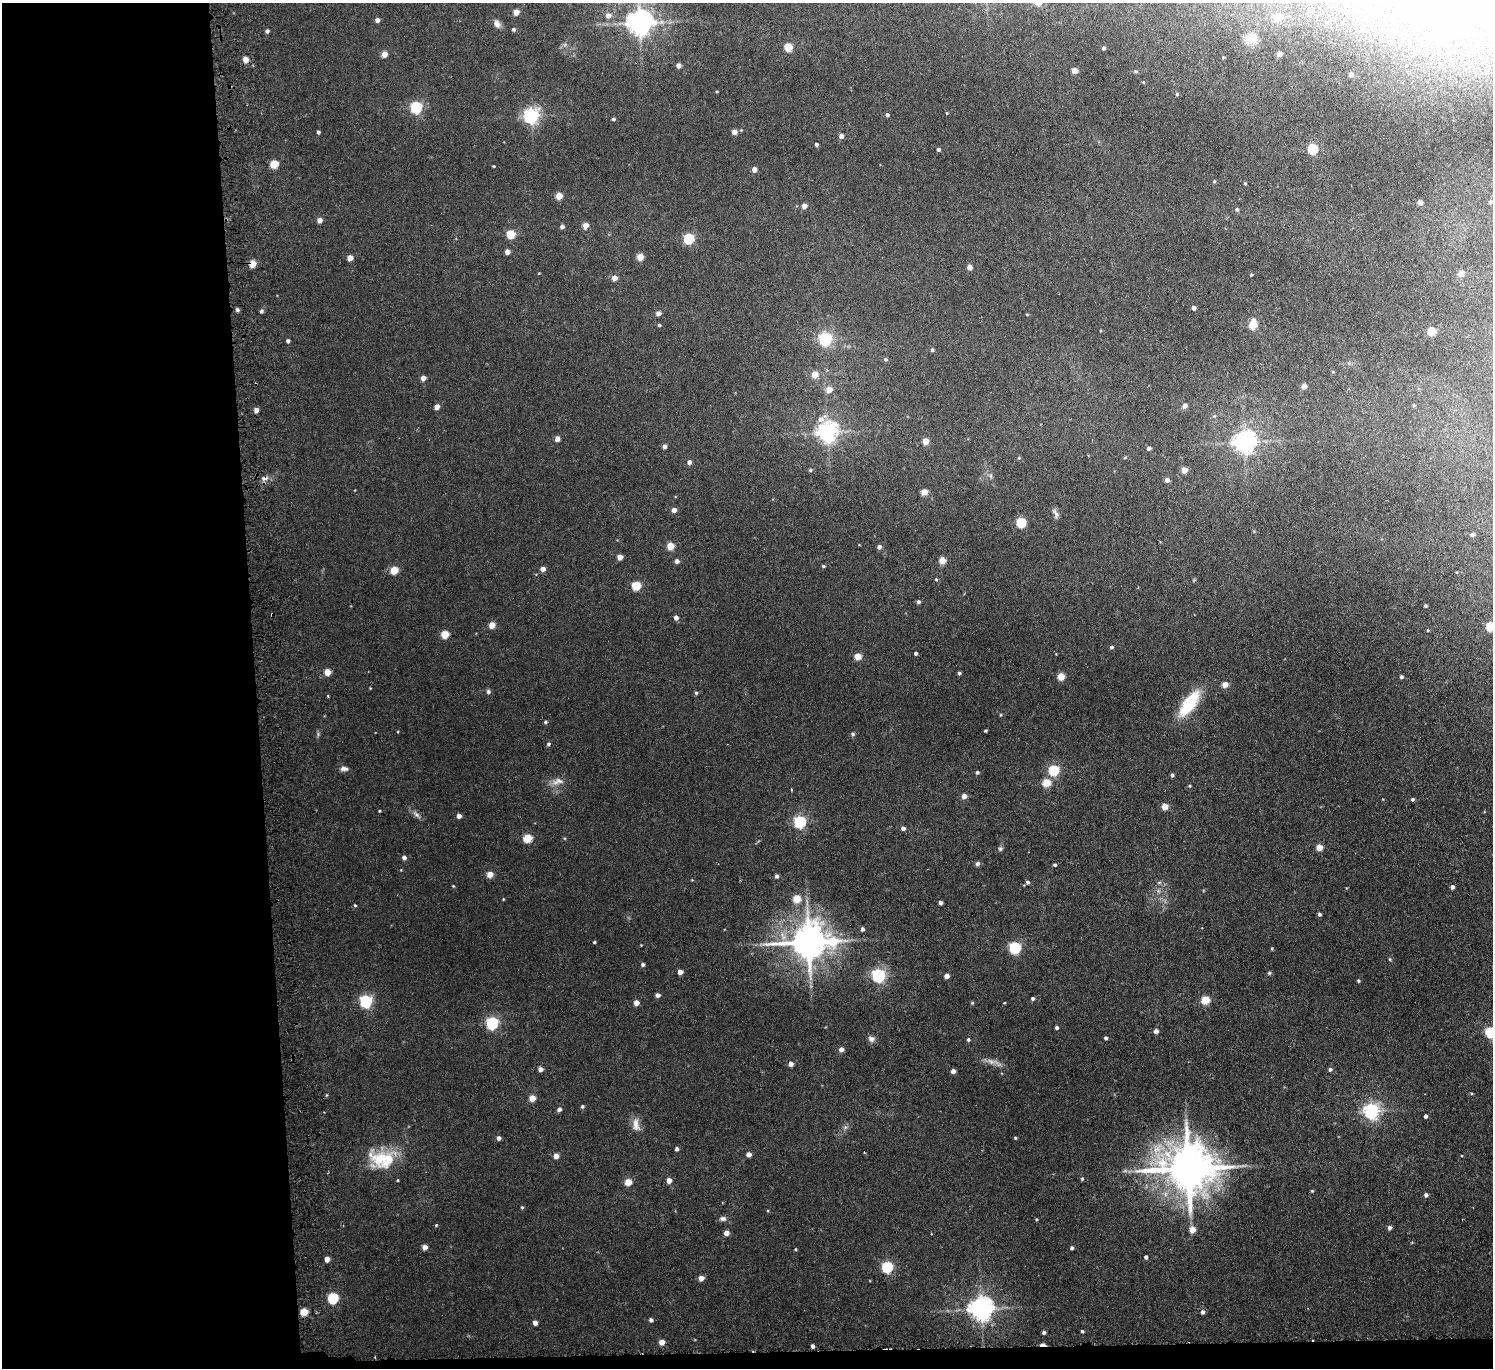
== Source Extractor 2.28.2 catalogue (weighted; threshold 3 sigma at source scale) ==
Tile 7 of 3 x 3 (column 1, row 3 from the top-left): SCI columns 52-1542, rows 125-1490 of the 4545 x 4424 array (HDU 1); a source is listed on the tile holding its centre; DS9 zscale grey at full resolution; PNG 1495 x 1370 px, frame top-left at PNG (2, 3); no overlay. Shown black and unused: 18% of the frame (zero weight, under 3 of 6 exposures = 2% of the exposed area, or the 3 px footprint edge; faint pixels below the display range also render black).
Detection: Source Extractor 2.28.2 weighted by HDU 2 'WHT'; one run over the whole footprint, this tile lists its part. Background -0.0823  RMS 0.0079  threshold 0.0324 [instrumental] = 3 sigma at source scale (4.09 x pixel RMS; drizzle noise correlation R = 1.36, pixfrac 0.8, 0.05/0.05 arcsec/px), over >= 5 px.
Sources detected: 241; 2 inside a brighter object's white glare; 2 cosmic-ray / hot-pixel residue — not listed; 2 inside a brighter listed object's ellipse — not listed separately; the other 235 listed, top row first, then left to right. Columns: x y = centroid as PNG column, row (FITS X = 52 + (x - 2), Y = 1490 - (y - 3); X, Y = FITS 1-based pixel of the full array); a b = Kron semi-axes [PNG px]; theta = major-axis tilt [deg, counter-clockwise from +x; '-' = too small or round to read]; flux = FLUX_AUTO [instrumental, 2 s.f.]
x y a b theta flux
516 12 4 4 - 8.5
608 16 6 6 - 4
1277 17 5 5 - 17
377 20 4 4 - 3.7
639 23 8 7 - 760
497 24 10 7 -59 3.6
514 29 5 4 - 1.3
267 31 4 4 - 1.8
1250 39 13 10 24 12
788 47 5 5 - 23
1103 48 4 3 - 1.6
384 54 4 4 - 9.3
1279 54 4 4 - 7.3
1223 57 3 3 - 0.64
245 59 4 4 - 8.6
678 65 4 4 - 3.7
1074 71 4 4 - 9.4
1351 75 4 4 - 4
1143 82 4 3 - 0.54
1177 94 4 4 - 1
416 107 5 5 - 100
947 113 3 3 - 0.61
887 115 4 4 - 1.9
531 116 6 6 - 240
613 119 4 3 - 1.4
318 132 3 3 - 1.4
734 132 4 4 - 6.3
841 136 4 4 - 4.5
816 144 3 3 - 2
938 149 4 4 - 1.8
1313 149 5 5 - 50
274 164 5 5 - 24
493 166 3 3 - 0.71
754 169 4 4 - 5.6
1214 181 4 3 - 0.78
1245 183 4 3 - 0.91
559 196 4 4 - 15
1420 202 4 4 - 5.7
1490 202 5 4 - 1.5
804 206 4 4 - 4.8
1237 209 5 5 - 1.3
320 220 4 4 - 4.6
586 225 4 4 - 8.4
562 227 4 4 - 2.8
511 234 5 5 - 28
689 239 5 5 - 60
507 252 4 4 - 4.7
640 257 5 4 - 15
350 258 4 4 - 6.6
252 264 5 4 - 17
969 267 4 4 - 5.5
539 273 3 3 - 0.49
1461 273 4 4 - 9.5
1251 274 3 3 - 0.88
614 278 4 4 - 6.8
1194 308 4 4 - 3
237 310 4 4 - 1.9
261 311 4 4 - 1.5
658 313 4 4 - 3.6
1027 314 4 3 - 0.64
659 325 4 3 - 1.1
1253 325 6 5 - 29
1431 331 5 5 - 27
825 339 6 6 - 90
288 341 4 3 - 2
932 350 5 4 - 1.1
885 359 5 5 - 1.3
814 375 5 4 - 11
423 378 4 4 - 6
1304 386 4 4 - 6.3
829 389 5 5 - 9.6
1414 405 4 3 - 0.77
1185 406 5 4 - 3.8
437 407 4 4 - 5.4
256 410 4 4 - 4.7
1214 416 5 4 - 0.95
821 419 8 7 - 3.7
827 432 7 7 - 450
557 439 4 4 - 5.5
926 441 4 4 - 11
1244 442 8 7 - 510
665 446 4 4 - 3
1149 448 4 4 - 2.2
1019 458 4 4 - 0.81
689 462 4 4 - 2.9
810 470 5 5 - 1.2
1184 470 4 4 - 9.9
991 476 6 4 -71 1.2
1167 480 4 4 - 3.9
924 492 4 4 - 11
674 510 4 4 - 4.7
1055 513 14 6 -67 2.8
1021 522 5 5 - 49
1472 534 4 4 - 2.3
670 546 5 4 - 17
879 547 4 4 - 2.9
620 557 4 4 - 6.8
942 560 5 4 - 14
677 561 4 4 - 2.7
823 566 4 3 - 0.95
543 569 4 4 - 5
394 570 5 4 - 22
936 579 4 3 - 1.3
636 586 5 5 - 32
918 602 4 4 - 1.5
1425 606 3 3 - 1.2
272 614 4 3 - 0.72
676 618 4 4 - 3.5
492 625 4 4 - 11
1490 626 5 5 - 32
1428 630 4 2 - 0.49
445 634 5 5 - 22
1111 647 4 4 - 1.3
916 653 3 3 - 1.4
858 656 5 4 - 15
327 672 4 4 - 14
959 673 4 3 - 1.3
1061 676 5 4 - 19
1401 677 4 3 - 1.5
1225 684 4 4 - 8.7
488 691 6 6 - 1.5
696 693 5 4 - 1
1189 703 25 10 53 44
1001 715 5 3 - 0.69
545 722 4 4 - 1.2
986 731 3 3 - 0.9
398 732 3 3 - 0.6
853 734 6 4 -15 1.2
548 744 5 5 - 1.4
344 769 10 6 -2 2.6
1054 770 5 5 - 62
977 772 5 4 - 1.3
1172 775 4 3 - 1.6
558 781 16 8 17 5.3
1046 783 5 5 - 22
1190 786 4 4 - 0.78
964 796 4 4 - 5.7
1412 799 4 4 - 1.5
1165 807 4 4 - 11
380 811 3 3 - 0.64
416 814 12 6 -41 2.9
459 816 4 4 - 4.1
800 822 5 5 - 110
903 828 4 4 - 2.3
528 838 5 5 - 31
1319 847 4 4 - 10
1000 849 6 5 - 1.4
404 857 5 4 - 2.7
977 864 5 5 - 2
1055 865 4 3 - 1.2
490 874 4 4 - 11
777 876 4 4 - 2
1027 882 5 5 - 1.6
1159 883 6 4 19 1
453 886 4 4 - 0.59
1452 887 4 4 - 2.7
503 899 3 3 - 0.58
797 899 5 5 - 20
940 903 4 4 - 2.6
355 905 4 3 - 1.2
1319 914 4 4 - 1.6
862 929 5 4 - 1.8
594 942 3 3 - 0.78
809 942 13 10 6 2000
1015 948 5 5 - 96
1272 948 5 3 - 0.71
1390 959 5 3 - 0.76
643 964 4 4 - 1.8
680 972 4 4 - 5.2
1269 973 4 4 - 1.1
878 975 6 6 - 160
946 976 4 4 - 4.7
1358 981 4 4 - 1.1
658 995 4 4 - 3.4
1033 998 4 4 - 1.6
1205 1000 5 5 - 27
366 1001 6 5 - 120
636 1003 4 4 - 5.8
972 1003 4 4 - 0.81
1004 1003 4 2 - 0.5
492 1023 6 5 - 110
1057 1027 4 4 - 1.7
1156 1031 4 4 - 3.3
1490 1032 5 5 - 60
1105 1038 4 3 - 1.6
871 1039 9 8 - 2.9
968 1040 5 4 - 1.1
841 1049 4 4 - 4.3
991 1062 11 6 -33 3.6
791 1064 4 4 - 4.8
540 1069 4 4 - 3.8
1330 1069 4 4 - 1.9
953 1071 4 4 - 3.7
532 1098 4 4 - 11
582 1106 4 4 - 1.2
559 1109 5 4 - 2.6
1371 1111 6 6 - 240
1425 1116 4 3 - 1.9
636 1124 18 8 -87 5.7
499 1138 4 4 - 2.5
1015 1138 3 3 - 0.87
676 1149 4 4 - 2
865 1153 3 2 - 0.6
748 1154 4 4 - 5.4
556 1156 4 4 - 6.3
380 1159 32 26 -7 29
1188 1168 14 13 - 3600
1082 1179 5 4 - 0.91
669 1180 4 4 - 5.9
628 1182 5 4 - 15
1312 1191 4 4 - 0.78
1426 1195 4 4 - 2.3
522 1207 4 3 - 0.85
723 1219 8 5 -6 2.4
436 1225 4 4 - 0.65
1389 1228 4 4 - 2.5
1192 1229 5 5 - 8.5
726 1233 4 4 - 5.8
425 1247 4 4 - 6.2
1072 1248 3 3 - 1.4
796 1249 4 3 - 0.69
1146 1257 4 4 - 2
327 1259 4 4 - 6.9
887 1267 5 5 - 75
701 1278 4 4 - 6.2
333 1298 5 5 - 63
981 1309 7 7 - 650
304 1312 5 4 - 23
1202 1312 5 4 - 2.3
651 1320 4 4 - 2.1
535 1323 4 4 - 5.1
1082 1331 3 3 - 0.99
1044 1332 4 4 - 1.6
662 1342 4 4 - 6.7
812 1346 4 3 - 2.3
Overlapping masked pixels (flux is a lower limit): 2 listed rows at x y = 252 264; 272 614
Isophote crosses this tile's border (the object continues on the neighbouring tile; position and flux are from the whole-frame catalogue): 2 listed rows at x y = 1490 626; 1490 1032